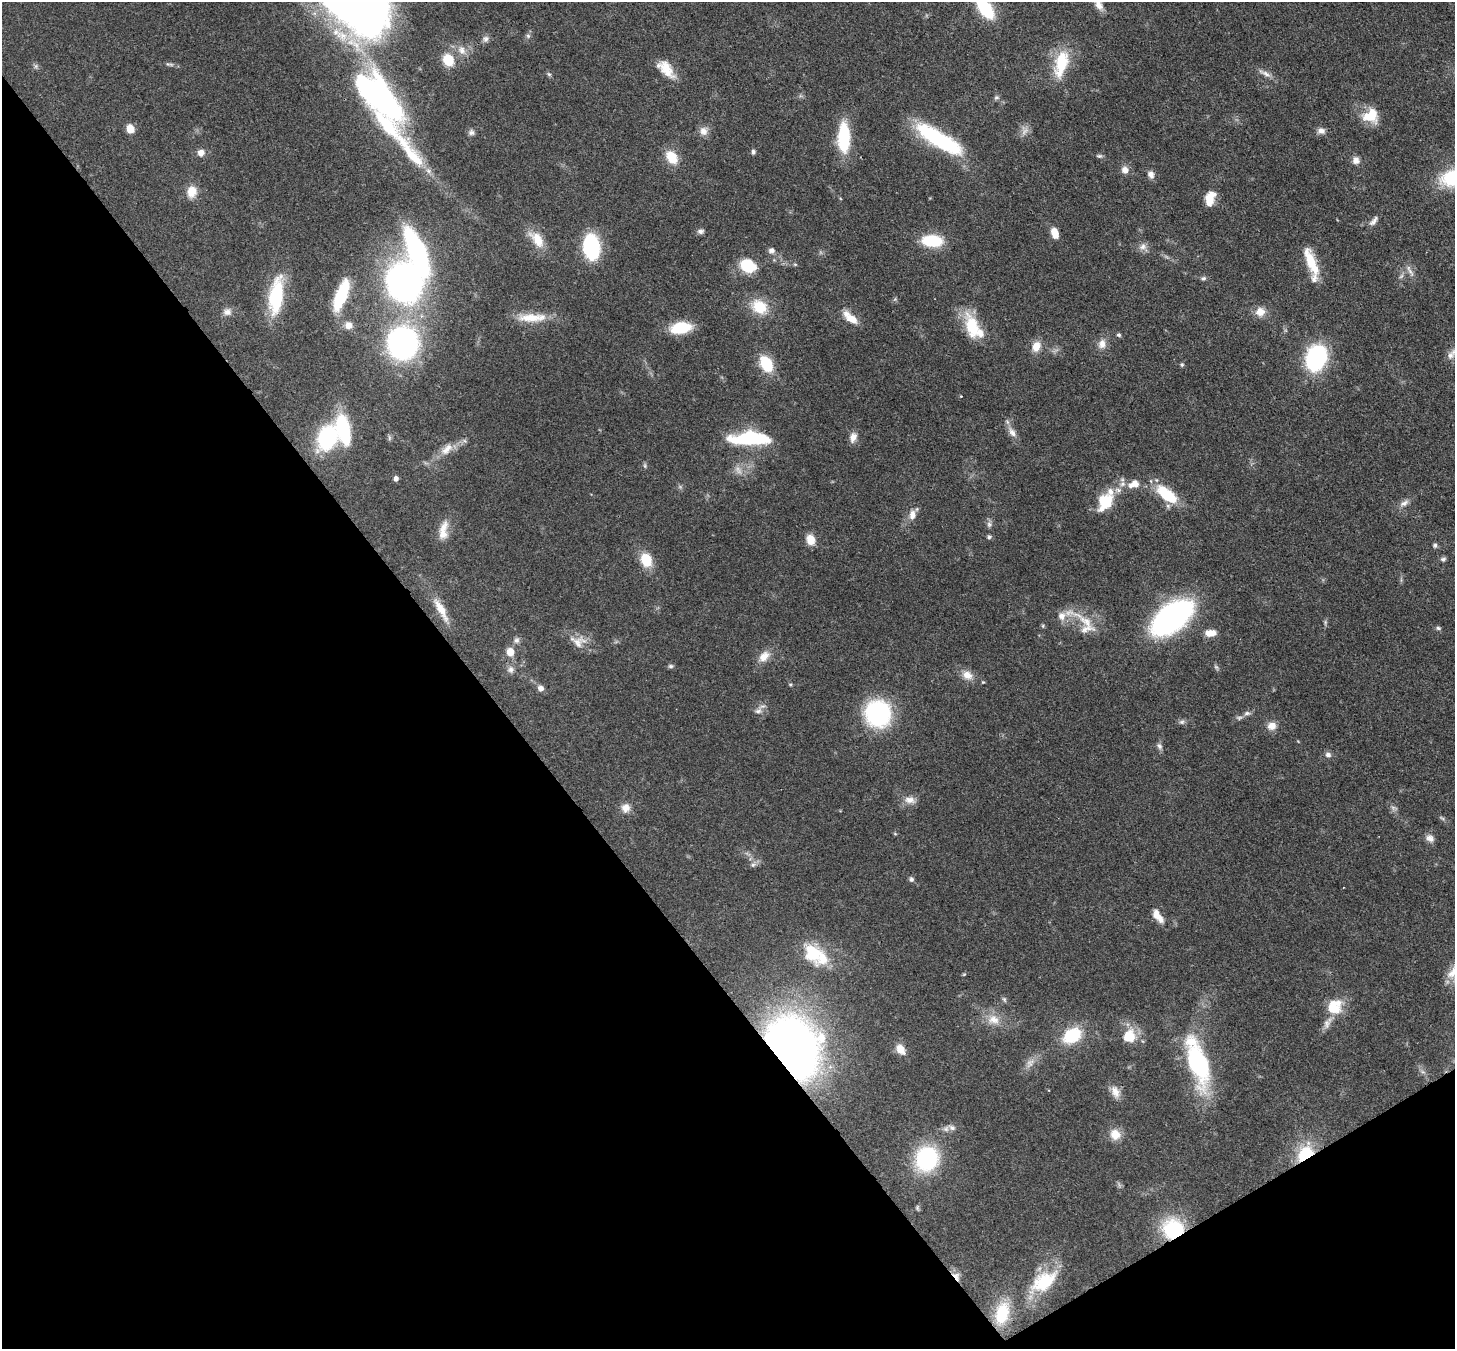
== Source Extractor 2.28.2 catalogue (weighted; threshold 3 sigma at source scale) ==
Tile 14 of 4 x 4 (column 2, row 4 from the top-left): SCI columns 1531-2983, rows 346-1692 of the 5968 x 5940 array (HDU 1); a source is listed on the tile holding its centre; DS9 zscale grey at full resolution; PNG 1457 x 1351 px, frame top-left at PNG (2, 2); no overlay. Shown black and unused: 36% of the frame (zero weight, under 3 of 4 exposures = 7% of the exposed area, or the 3 px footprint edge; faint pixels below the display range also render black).
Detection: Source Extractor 2.28.2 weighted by HDU 2 'WHT'; one run over the whole footprint, this tile lists its part. Background 0.0727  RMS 0.0038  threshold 0.0173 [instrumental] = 3 sigma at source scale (4.5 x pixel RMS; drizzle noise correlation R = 1.50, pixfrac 1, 0.05/0.05 arcsec/px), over >= 5 px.
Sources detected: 161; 7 too faint to see at this stretch — not listed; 11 inside a brighter listed object's ellipse — not listed separately; the other 143 listed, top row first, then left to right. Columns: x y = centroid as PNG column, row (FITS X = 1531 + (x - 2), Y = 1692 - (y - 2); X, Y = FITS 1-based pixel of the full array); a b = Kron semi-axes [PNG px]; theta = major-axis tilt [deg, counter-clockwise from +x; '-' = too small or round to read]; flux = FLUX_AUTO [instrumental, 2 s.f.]
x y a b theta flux
1098 4 18 8 -61 3.4
985 8 21 10 -54 23
528 36 6 6 - 0.89
485 39 9 7 57 1.4
462 50 11 9 -57 3
448 60 9 8 - 12
1061 63 36 15 75 16
169 64 14 5 -12 1.1
36 66 6 5 - 0.75
666 69 25 12 -46 7.3
1265 73 21 6 -28 2.3
549 74 6 5 - 0.67
380 97 70 27 -48 120
996 98 7 6 - 0.83
1370 116 20 17 10 8.9
130 129 8 7 - 4.9
703 131 12 10 -77 2.8
1321 131 10 8 -7 2
471 132 8 7 - 1.3
844 137 27 11 -90 25
940 140 53 15 -31 42
753 152 6 5 - 0.87
201 153 9 8 - 2.4
411 153 64 14 -53 20
1099 156 8 5 2 0.72
672 157 16 11 -56 8.1
1356 160 10 9 - 2.2
1125 170 8 8 - 2.6
1151 174 10 7 -66 1.9
1453 178 29 19 14 25
192 191 13 11 84 5.5
1210 197 15 11 52 5.3
1373 221 15 6 47 1.8
700 231 9 7 22 1.2
1055 233 12 7 -68 4.9
537 239 25 13 -50 7.5
932 241 18 10 -4 20
1143 246 11 9 34 2.1
591 247 17 11 -85 45
771 250 8 7 - 1.4
417 251 34 12 -66 96
1311 262 35 10 -69 11
795 264 6 4 -1 0.47
748 266 18 14 -27 11
1410 271 19 5 -60 1.8
1401 276 8 4 53 0.84
1203 278 8 5 13 0.88
404 282 31 28 -73 160
341 295 32 11 69 22
276 296 43 15 82 24
759 307 20 16 -35 11
227 312 11 10 - 2.3
1260 312 13 13 - 3.8
532 318 40 11 1 9.2
850 318 22 9 -40 5.3
348 325 11 10 - 2.9
972 326 31 15 -73 15
681 328 20 11 9 15
1119 335 6 5 - 0.72
403 343 23 22 - 120
1102 344 13 11 79 3.2
1036 346 13 10 72 4.4
1316 358 23 17 75 43
766 364 12 8 -61 19
1182 365 6 4 88 0.61
961 396 3 3 - 0.25
343 429 27 11 -76 35
1012 432 17 8 -56 2.9
327 437 18 13 67 43
853 437 13 8 71 2.7
389 438 9 4 -82 0.74
750 438 44 13 0 28
447 449 21 10 46 4.8
645 465 7 4 -72 0.63
396 479 5 5 - 1.6
1122 484 9 8 - 2.1
1135 484 10 9 - 3.5
1167 495 24 11 -39 19
1105 502 23 16 59 13
1404 503 14 7 33 2.2
912 515 14 9 81 3
989 524 9 6 82 1.2
443 527 22 10 61 4.6
989 537 6 5 - 0.75
811 540 11 9 -68 5
1435 545 6 6 - 0.8
1443 559 7 6 - 0.97
646 560 12 9 -67 11
441 609 34 9 -60 6.7
1062 616 12 11 - 3.3
1172 617 33 18 38 120
1087 622 36 12 -38 8.2
1325 622 8 4 -90 0.69
1043 626 6 4 90 0.5
1438 628 7 5 -11 0.78
1210 633 13 8 1 4.3
516 640 9 7 88 1.4
578 642 17 15 84 4.7
510 652 6 5 - 7.2
764 656 17 11 48 4.4
671 666 7 5 -1 0.8
511 669 9 9 - 1.9
967 675 15 11 -22 3.8
790 685 5 4 - 0.47
541 688 7 6 - 2
758 711 11 6 1 1.6
878 713 19 18 - 63
1247 713 9 6 1 1.2
1239 718 10 5 -3 1
1182 722 8 6 -12 1
1272 726 11 10 - 3.2
1159 746 10 6 -64 1.3
1328 755 8 7 - 1.4
909 800 15 9 -2 3.3
625 808 12 11 - 3.1
1442 818 9 3 -33 0.7
895 834 5 4 - 0.41
1430 838 12 9 -32 2.1
753 865 9 6 36 1.3
911 879 6 6 - 0.97
1158 916 18 8 -54 4.6
812 952 29 18 -62 16
1453 973 19 16 65 5.9
964 974 6 3 19 0.39
1004 999 8 5 -60 0.76
1334 1007 20 18 47 11
993 1020 18 14 -16 5.9
1072 1036 17 12 31 19
1129 1036 15 14 - 9.4
792 1048 40 30 -64 340
900 1049 12 9 -52 4.4
1198 1063 55 21 -74 46
1423 1072 7 4 -18 0.73
1115 1092 18 10 -66 3.5
952 1127 11 7 -25 1.7
1115 1134 13 11 -56 5.1
1305 1153 18 13 40 16
927 1159 21 19 69 41
917 1208 8 4 -77 0.62
1173 1229 23 21 10 25
956 1276 14 8 -59 2.9
1044 1281 39 21 36 18
1002 1313 26 15 74 15
Overlapping masked pixels (flux is a lower limit): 4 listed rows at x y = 792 1048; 1305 1153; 1173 1229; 956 1276
Isophote crosses this tile's border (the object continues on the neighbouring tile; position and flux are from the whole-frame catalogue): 4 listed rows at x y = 1098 4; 985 8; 1453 178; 1453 973